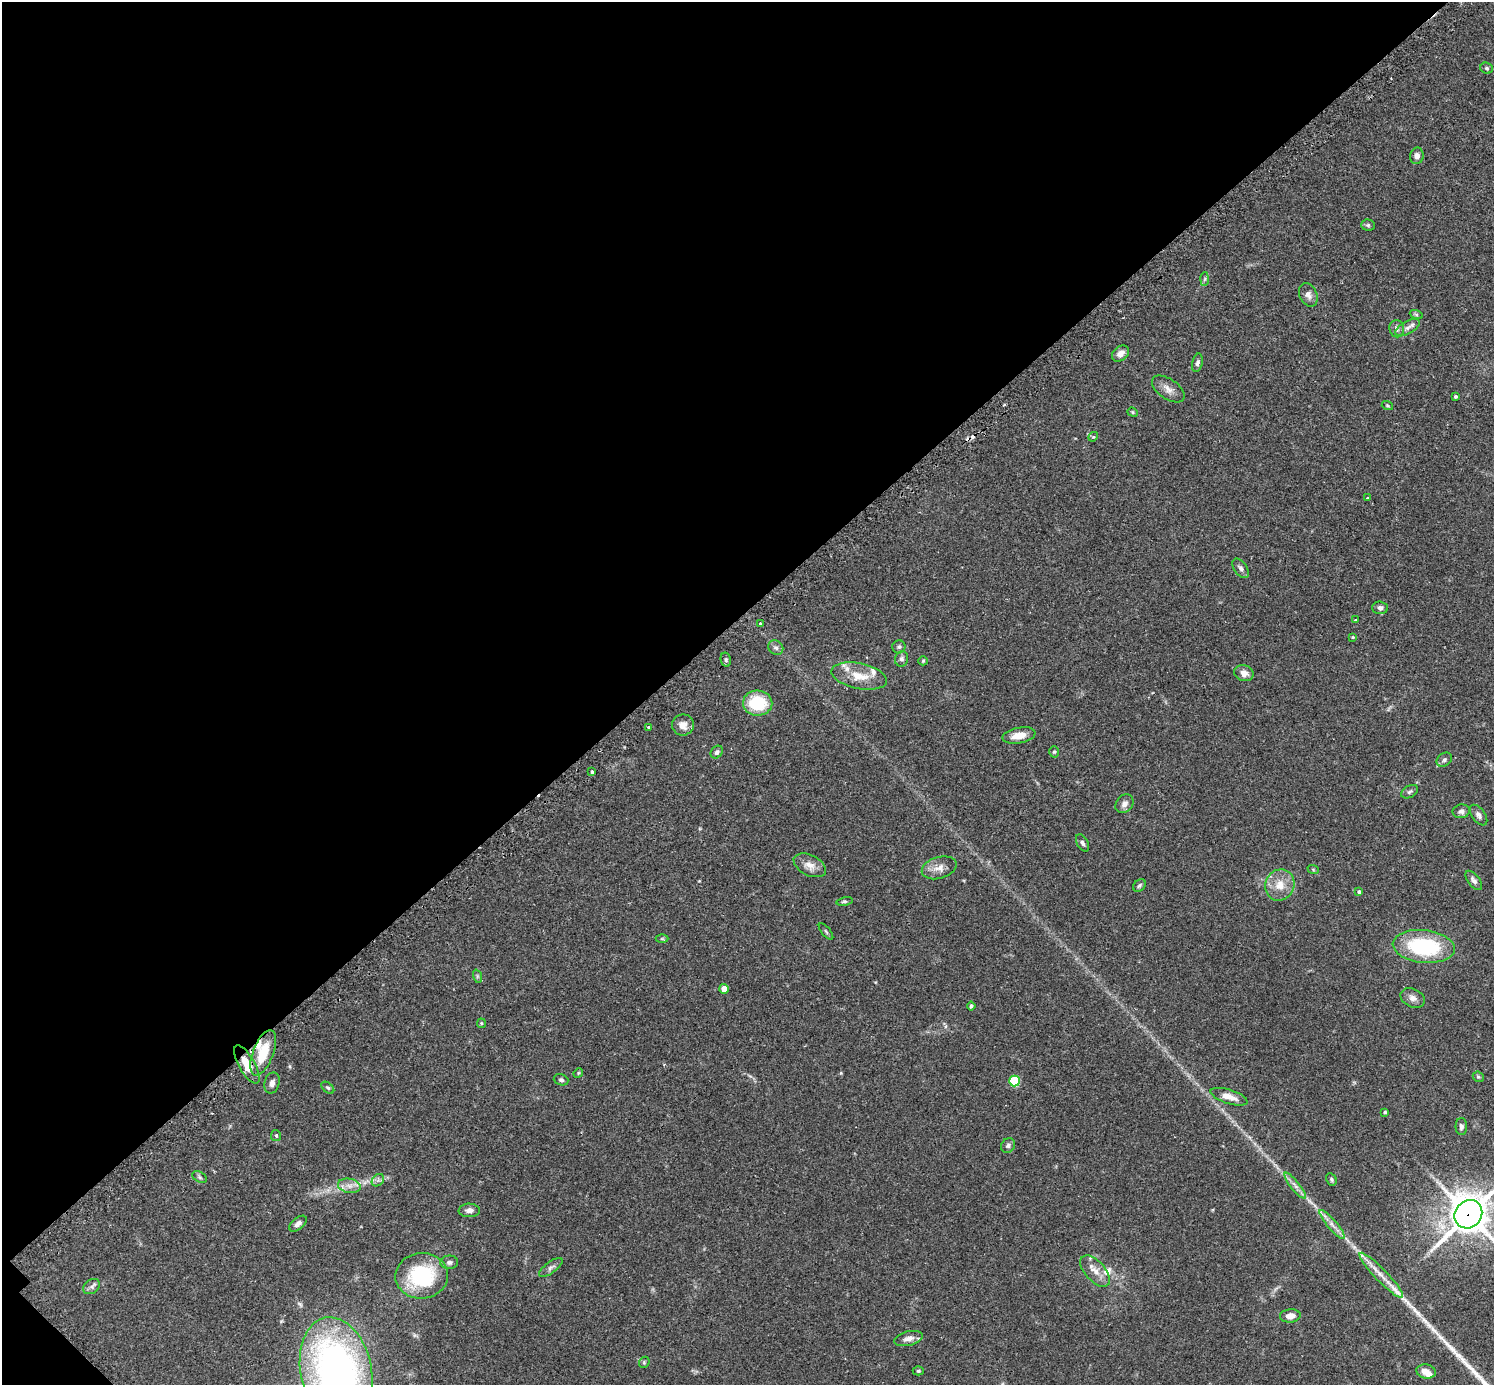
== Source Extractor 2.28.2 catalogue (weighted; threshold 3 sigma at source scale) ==
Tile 5 of 4 x 4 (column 1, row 2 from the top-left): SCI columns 41-1532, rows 2954-4336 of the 6041 x 6040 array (HDU 1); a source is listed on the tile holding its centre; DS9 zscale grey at full resolution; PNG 1496 x 1387 px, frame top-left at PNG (2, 2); each listed source drawn as its Kron ellipse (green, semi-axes under 4 px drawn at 4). Shown black and unused: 44% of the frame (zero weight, under 2 of 3 exposures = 2% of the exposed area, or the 3 px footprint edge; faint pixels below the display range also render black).
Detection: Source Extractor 2.28.2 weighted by HDU 2 'WHT'; one run over the whole footprint, this tile lists its part. Background 0.101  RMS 0.0058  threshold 0.0263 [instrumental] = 3 sigma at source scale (4.5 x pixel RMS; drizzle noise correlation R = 1.50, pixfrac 1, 0.05/0.05 arcsec/px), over >= 5 px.
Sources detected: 99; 3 cosmic-ray / hot-pixel residue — neither listed nor drawn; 5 inside a brighter listed object's ellipse — not listed separately; the other 91 listed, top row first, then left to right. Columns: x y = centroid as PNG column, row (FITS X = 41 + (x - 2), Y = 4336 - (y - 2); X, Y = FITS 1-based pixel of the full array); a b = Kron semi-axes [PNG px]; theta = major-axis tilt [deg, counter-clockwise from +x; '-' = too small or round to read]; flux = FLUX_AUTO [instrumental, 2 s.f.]
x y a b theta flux
1487 68 6 5 - 1.2
1417 156 8 7 - 2.6
1368 225 7 5 -2 1.1
1205 279 7 4 88 0.93
1308 295 12 8 -66 3.3
1416 314 6 4 -19 0.92
1407 328 13 6 28 3
1397 329 8 7 - 2.4
1120 353 9 7 39 3.3
1197 363 9 5 76 1.7
1168 389 18 10 -35 4.6
1455 396 3 3 - 1.1
1387 406 6 3 -20 0.64
1133 412 5 4 - 0.76
1093 437 5 4 - 0.63
1367 498 2 2 - 0.46
1241 568 11 6 -55 2.1
1380 608 8 6 -3 2.1
1356 620 3 2 - 0.57
760 624 3 3 - 2.4
1353 637 4 4 - 0.54
899 647 6 6 - 1.3
776 648 8 7 - 1.8
902 659 8 6 76 1.8
726 660 7 5 -77 1.2
923 661 5 4 - 0.7
1244 673 10 8 -23 4
859 676 28 12 -12 12
758 703 15 12 -3 24
683 725 11 10 - 4.9
649 727 4 3 - 0.72
1019 735 17 8 11 6.9
717 752 7 5 49 1.5
1054 752 5 5 - 0.92
1444 760 8 6 36 1.6
592 772 3 3 - 1.8
1410 792 9 5 31 1.4
1124 804 10 8 51 2.9
1461 811 8 7 - 2.2
1479 815 12 6 -54 2.4
1083 843 9 5 -62 1.5
810 865 17 10 -27 5.4
939 868 18 11 17 5.4
1313 869 6 3 -20 0.64
1474 880 11 5 -52 2.3
1139 885 7 5 46 1.2
1280 885 16 14 68 9
1359 892 4 4 - 1.1
844 901 8 4 10 0.97
826 932 10 3 -50 0.86
662 939 6 4 0 0.81
1424 946 31 16 -6 52
477 976 7 4 -72 0.96
724 989 5 4 - 7.9
1413 998 13 9 -26 3.4
971 1006 4 3 - 1.2
481 1023 5 4 - 0.63
263 1053 24 10 69 18
247 1065 21 8 -61 11
578 1073 5 4 - 0.63
1478 1077 6 5 - 0.87
561 1080 7 5 -19 1.3
1015 1081 5 5 - 39
272 1083 11 7 76 2.4
328 1088 7 4 -40 1.2
1229 1097 19 7 -18 6.1
1385 1112 3 3 - 0.88
1461 1126 8 6 -89 1.7
276 1136 5 5 - 1.1
1008 1146 7 7 - 1.6
200 1177 8 5 -28 1.2
1331 1179 6 5 - 1
378 1180 7 5 45 1.6
349 1186 11 7 -10 3.8
1295 1186 16 4 -51 3
469 1210 10 7 -1 2.7
1468 1214 15 13 49 1400
298 1224 10 6 40 2.7
1332 1224 19 5 -50 3.9
449 1262 9 6 4 1.9
551 1267 14 5 37 2
1095 1271 19 10 -48 6.2
1381 1275 30 6 -46 8
422 1276 26 22 5 45
92 1287 9 6 36 2.1
1290 1316 10 6 5 4.3
908 1338 15 7 14 3.5
644 1362 6 5 - 0.84
336 1371 54 35 -78 270
918 1371 5 4 - 0.9
1426 1372 10 7 -10 3.9
Overlapping masked pixels (flux is a lower limit): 2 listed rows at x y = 247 1065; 1468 1214
Isophote crosses this tile's border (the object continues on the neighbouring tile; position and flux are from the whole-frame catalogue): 2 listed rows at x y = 1468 1214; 336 1371